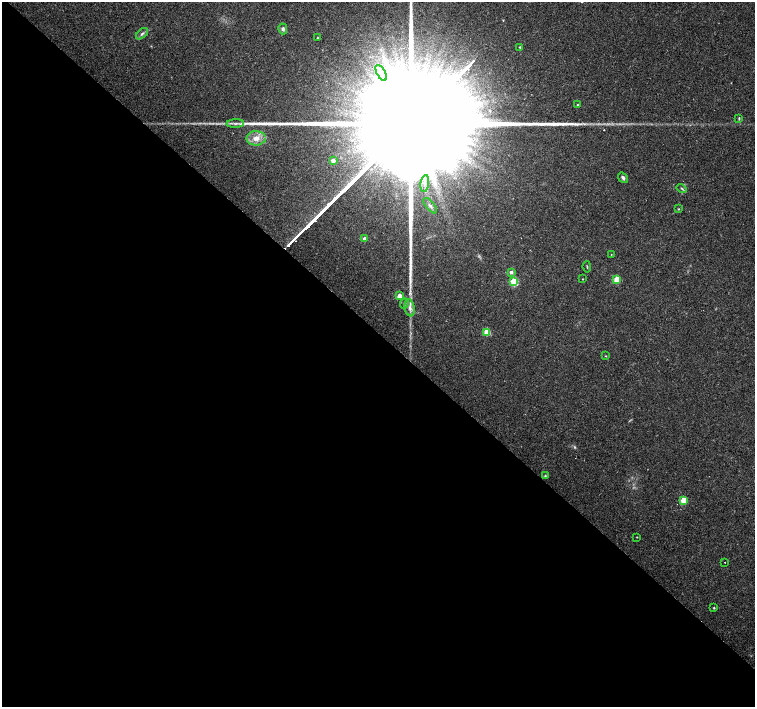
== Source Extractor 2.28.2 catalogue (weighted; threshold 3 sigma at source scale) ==
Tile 14 of 4 x 4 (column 2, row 4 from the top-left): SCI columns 1506-3010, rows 164-1572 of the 6026 x 6026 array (HDU 1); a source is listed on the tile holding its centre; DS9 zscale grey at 2 x 2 block average (1 PNG px = mean of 2 x 2 image px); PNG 757 x 709 px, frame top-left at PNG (2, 2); each listed source drawn as its Kron ellipse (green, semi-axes under 4 px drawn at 4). Shown black and unused: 53% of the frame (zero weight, under 2 of 3 exposures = <1% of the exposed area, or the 3 px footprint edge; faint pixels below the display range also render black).
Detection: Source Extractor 2.28.2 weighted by HDU 2 'WHT'; one run over the whole footprint, this tile lists its part. Background 0.0334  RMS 0.0036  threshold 0.0161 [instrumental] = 3 sigma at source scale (4.5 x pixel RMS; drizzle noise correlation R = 1.50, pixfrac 1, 0.0396/0.0396 arcsec/px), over >= 5 px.
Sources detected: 35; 2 too faint to see at this stretch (2 x 2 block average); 1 long thin detection or spike segment (spike, bleed or trail) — neither listed nor drawn; the other 32 listed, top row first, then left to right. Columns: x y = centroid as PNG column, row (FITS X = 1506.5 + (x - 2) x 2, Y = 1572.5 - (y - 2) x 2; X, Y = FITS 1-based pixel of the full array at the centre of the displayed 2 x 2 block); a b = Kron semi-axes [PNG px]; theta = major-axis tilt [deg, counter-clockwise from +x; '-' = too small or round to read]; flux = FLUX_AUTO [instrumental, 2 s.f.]
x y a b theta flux
283 29 5 4 - 2.1
142 34 7 3 42 1.9
317 38 2 2 - 0.64
520 47 3 2 - 0.72
381 73 9 4 -61 4.4
577 105 3 2 - 0.77
739 118 4 2 - 0.73
235 123 9 2 2 2.1
256 138 9 7 2 7.1
333 161 3 3 - 6.9
623 178 6 3 -54 2
425 184 8 3 81 3.6
682 188 5 3 - 1.1
430 206 9 3 -50 2.4
678 209 3 2 - 0.54
365 239 3 3 - 7
611 254 3 2 - 0.32
587 267 6 2 -83 0.68
511 272 3 3 - 3.3
583 279 3 2 - 0.38
617 279 3 3 - 34
514 282 4 3 - 54
399 296 3 3 - 9.2
404 304 5 2 - 0.92
410 308 8 5 -81 4
487 332 3 3 - 31
605 356 3 2 - 0.48
545 476 4 3 - 0.77
683 500 3 3 - 27
637 537 3 2 - 0.39
725 562 2 2 - 0.42
714 608 3 2 - 0.68